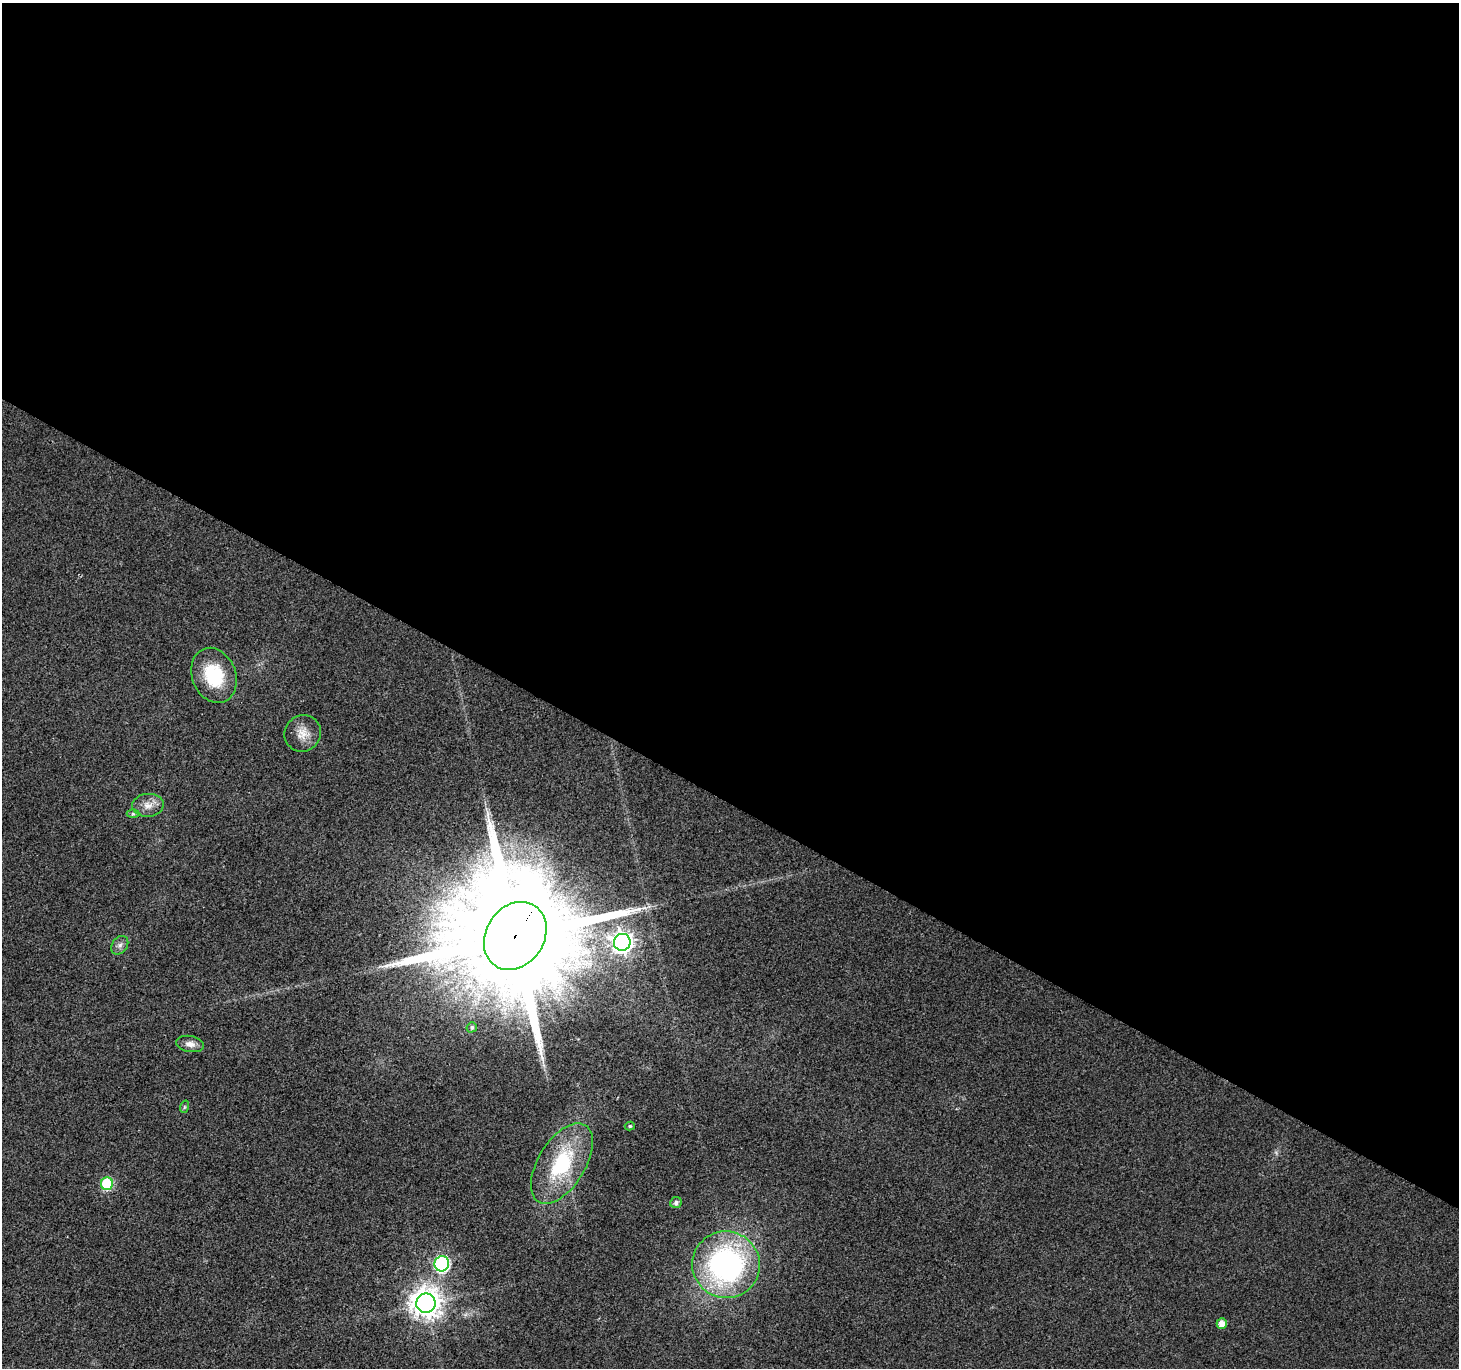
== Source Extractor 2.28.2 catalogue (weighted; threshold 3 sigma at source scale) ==
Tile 3 of 4 x 4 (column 3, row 1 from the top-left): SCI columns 2922-4378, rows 4359-5724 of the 5836 x 5917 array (HDU 1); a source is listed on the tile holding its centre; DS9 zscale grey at full resolution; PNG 1461 x 1370 px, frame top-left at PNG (2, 3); each listed source drawn as its Kron ellipse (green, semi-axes under 4 px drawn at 4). Shown black and unused: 59% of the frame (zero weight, under 2 of 3 exposures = <1% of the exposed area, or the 3 px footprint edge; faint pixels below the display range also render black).
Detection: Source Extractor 2.28.2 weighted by HDU 2 'WHT'; one run over the whole footprint, this tile lists its part. Background 0.0289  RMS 0.0082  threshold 0.0368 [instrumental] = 3 sigma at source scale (4.5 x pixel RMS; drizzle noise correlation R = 1.50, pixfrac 1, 0.0396/0.0396 arcsec/px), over >= 5 px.
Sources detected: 18; all 18 listed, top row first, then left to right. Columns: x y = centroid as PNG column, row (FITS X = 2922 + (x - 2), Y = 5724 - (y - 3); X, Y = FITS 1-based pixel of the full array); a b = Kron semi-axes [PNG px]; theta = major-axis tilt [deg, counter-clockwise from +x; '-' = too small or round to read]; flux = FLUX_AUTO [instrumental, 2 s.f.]
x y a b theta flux
214 675 28 22 -68 41
303 733 18 18 - 12
148 805 16 11 4 8.2
133 814 6 4 0 1.3
515 936 36 29 56 37000
622 942 8 8 - 570
120 945 10 7 54 3.5
472 1027 5 5 - 1.6
190 1044 14 8 -10 5.6
184 1107 6 4 71 1.1
630 1126 5 4 - 1.4
562 1164 45 23 58 65
107 1184 6 6 - 56
676 1203 6 5 - 2.7
442 1264 8 7 - 140
726 1265 34 33 - 200
426 1303 10 9 - 1200
1222 1324 5 5 - 7.3
Overlapping masked pixels (flux is a lower limit): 1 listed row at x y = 515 936